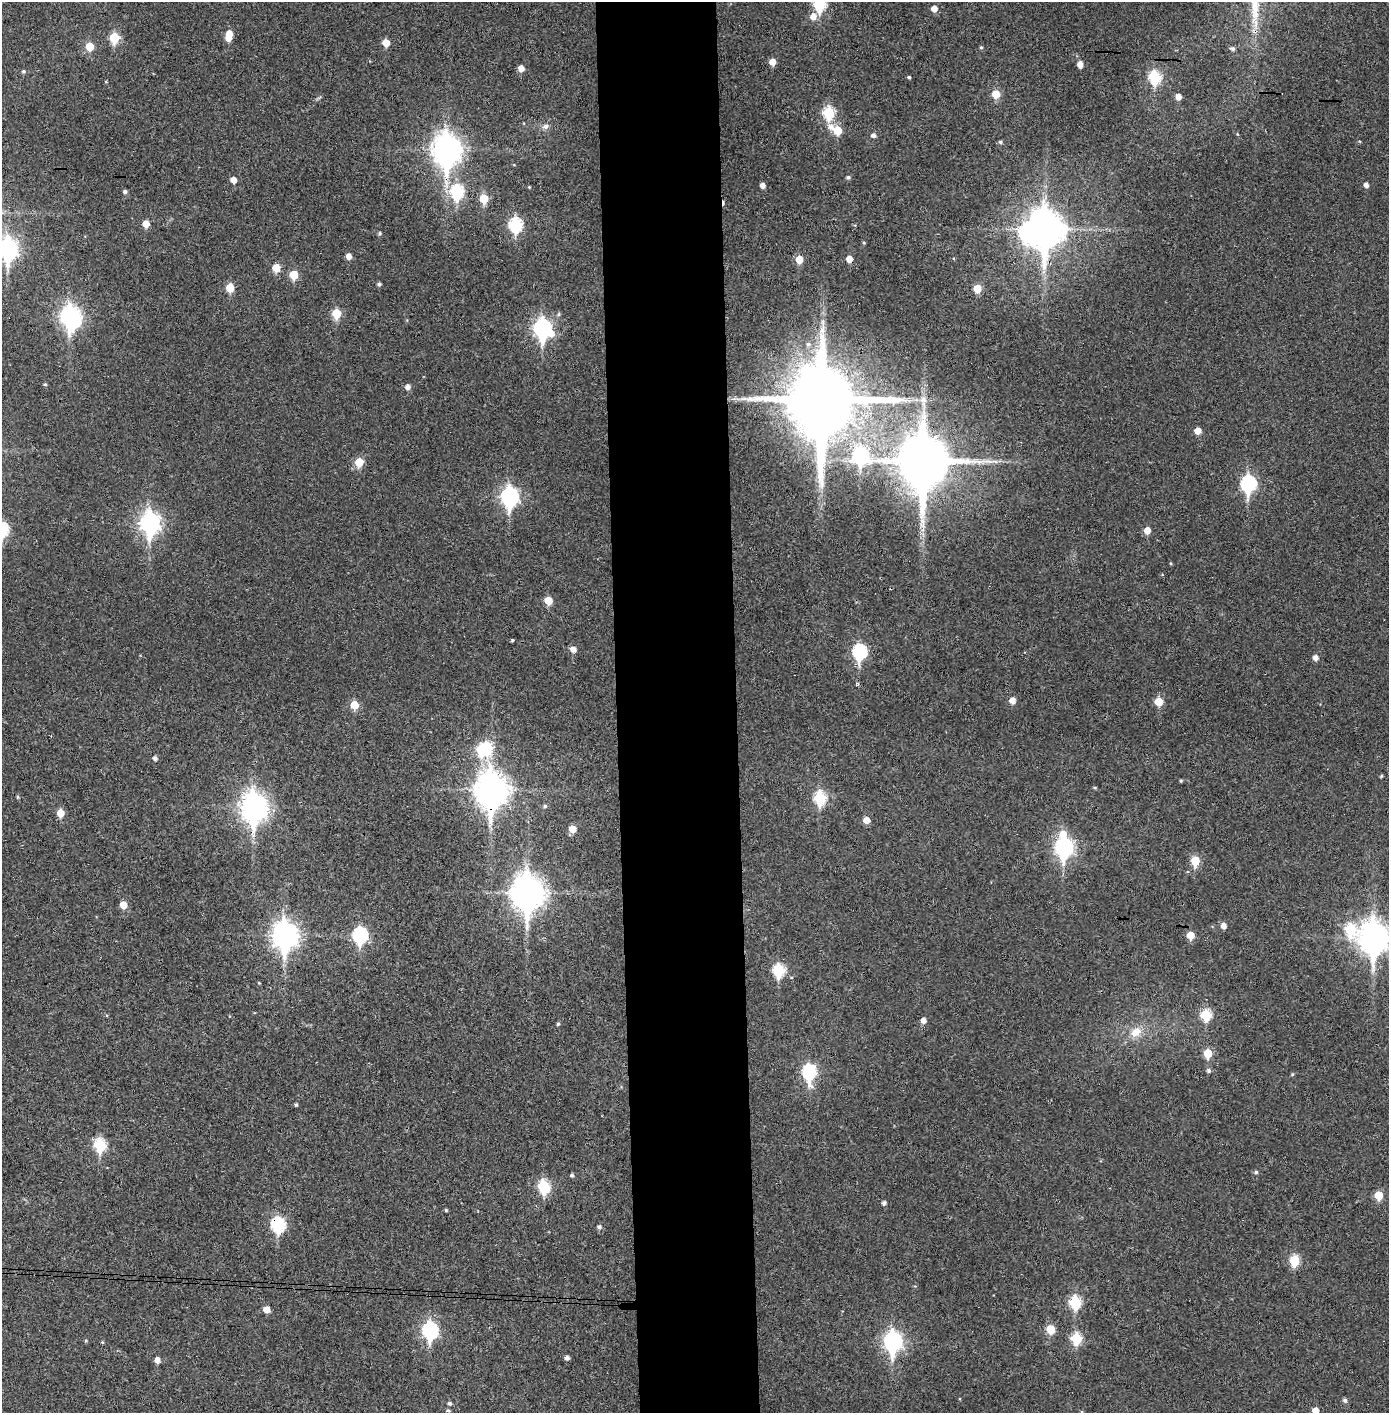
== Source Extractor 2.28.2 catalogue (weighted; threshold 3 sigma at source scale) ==
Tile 5 of 3 x 3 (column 2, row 2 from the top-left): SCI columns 1469-2855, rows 1415-2825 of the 4321 x 4242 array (HDU 1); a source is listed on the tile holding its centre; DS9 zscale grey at full resolution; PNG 1391 x 1415 px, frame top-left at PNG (2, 2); no overlay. Shown black and unused: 9% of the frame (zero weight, under 3 of 4 exposures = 6% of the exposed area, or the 3 px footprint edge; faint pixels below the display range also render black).
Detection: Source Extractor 2.28.2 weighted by HDU 2 'WHT'; one run over the whole footprint, this tile lists its part. Background 0.036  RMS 0.005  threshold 0.0227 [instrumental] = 3 sigma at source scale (4.5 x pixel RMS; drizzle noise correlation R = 1.50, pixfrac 1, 0.05/0.05 arcsec/px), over >= 5 px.
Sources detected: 136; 3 inside a brighter object's white glare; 1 cosmic-ray / hot-pixel residue — not listed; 1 inside a brighter listed object's ellipse — not listed separately; the other 131 listed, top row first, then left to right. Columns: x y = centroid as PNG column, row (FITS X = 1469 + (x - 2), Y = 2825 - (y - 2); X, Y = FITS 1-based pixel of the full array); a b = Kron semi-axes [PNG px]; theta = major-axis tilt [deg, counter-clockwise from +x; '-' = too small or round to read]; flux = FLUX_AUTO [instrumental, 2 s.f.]
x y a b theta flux
820 4 7 6 - 40
934 9 6 5 - 3.5
813 16 7 7 - 4.1
229 34 6 6 - 5.2
114 38 6 6 - 20
386 43 6 6 - 6.6
89 46 6 6 - 9.5
981 47 4 4 - 0.61
1233 49 5 4 - 1.3
772 62 6 5 - 4.8
1080 64 6 5 - 3.6
521 68 6 6 - 3.5
23 71 5 5 - 0.86
909 77 3 3 - 1.4
1155 77 7 6 - 37
996 94 6 6 - 9.5
1179 97 5 5 - 3.3
829 113 7 6 - 36
545 126 9 7 28 1.9
831 127 9 8 - 3.3
838 130 6 6 - 13
874 135 5 5 - 1.8
1000 142 6 4 -2 0.93
447 150 13 10 -88 590
848 177 5 4 - 1
233 180 5 5 - 3.8
762 185 5 4 - 2.5
1366 185 5 4 - 2.1
529 187 3 3 - 0.42
125 191 5 4 - 1.1
457 192 8 6 -89 55
484 199 6 5 - 15
146 224 5 5 - 5.9
516 225 7 7 - 57
1045 229 15 11 -88 1000
380 233 4 4 - 0.81
864 243 5 3 - 0.54
8 249 10 8 -87 190
349 256 6 5 - 3.2
799 259 6 5 - 9.2
849 259 5 5 - 5.3
276 268 6 6 - 8.5
294 275 6 5 - 12
379 284 4 4 - 1.1
230 288 6 5 - 10
977 288 6 5 - 9.3
337 314 6 6 - 14
559 314 6 4 72 0.74
70 316 11 8 -84 200
543 329 10 8 -76 150
808 344 7 6 - 1.6
45 384 4 4 - 0.67
408 387 6 6 - 2.4
822 400 23 19 -89 6000
923 400 15 9 -84 4.3
1198 431 5 5 - 4.7
861 456 11 9 -32 86
923 461 18 14 -88 3100
995 461 9 4 -13 1.5
359 462 6 6 - 11
1248 483 9 7 89 81
510 497 9 7 -90 150
150 523 10 8 -88 240
1147 530 6 5 - 5
1171 563 4 3 - 0.46
548 600 6 5 - 9.2
512 640 4 3 - 0.67
573 649 6 5 - 3
859 652 8 7 - 70
1315 658 6 5 - 2.6
857 683 5 4 - 0.73
1012 700 5 5 - 4.1
1159 702 6 6 - 10
354 705 6 6 - 11
482 750 8 6 -75 26
155 758 5 4 - 1.5
1381 776 4 3 - 0.56
1181 781 4 4 - 0.55
1095 788 5 3 - 0.53
491 790 13 11 -84 850
18 797 5 4 - 0.6
820 798 7 6 - 39
545 806 5 5 - 0.94
254 808 12 9 -88 490
60 813 6 6 - 7.1
866 820 5 5 - 5.2
572 829 6 5 - 7.1
1064 847 11 7 -88 160
1195 861 6 5 - 15
528 893 13 10 -88 880
123 905 5 5 - 7.5
1223 926 5 5 - 3.2
1351 929 10 7 -66 30
285 935 11 9 -88 440
360 935 8 7 - 74
1190 935 6 5 - 7.8
1374 938 12 10 -88 680
779 970 7 6 - 38
259 983 4 3 - 0.44
1206 1015 6 6 - 26
923 1020 5 5 - 3
558 1024 5 4 - 0.63
1136 1032 16 11 37 6.8
1208 1053 6 6 - 13
1209 1071 6 6 - 1.2
809 1072 9 7 -90 60
1292 1074 5 4 - 0.53
296 1105 5 4 - 0.67
100 1145 7 6 - 37
1256 1172 5 5 - 0.81
572 1175 5 4 - 0.9
544 1187 8 6 -71 38
1379 1195 6 5 - 11
884 1203 5 4 - 1.7
446 1210 5 4 - 0.57
278 1224 8 7 - 65
599 1227 5 5 - 1.2
1295 1260 6 6 - 23
1075 1302 7 6 - 36
267 1310 5 5 - 5
1050 1329 6 6 - 13
430 1331 9 7 -84 98
1076 1338 7 6 - 28
102 1342 4 3 - 0.5
893 1342 10 8 -88 160
567 1358 5 4 - 1.9
157 1360 5 5 - 3.3
1345 1400 5 5 - 1.3
450 1403 5 5 - 1.1
448 1410 5 4 - 0.72
1315 1411 6 5 - 4.6
Overlapping masked pixels (flux is a lower limit): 6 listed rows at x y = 447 150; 1045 229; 822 400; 491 790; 254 808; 278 1224
Isophote crosses this tile's border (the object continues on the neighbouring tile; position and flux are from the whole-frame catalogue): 4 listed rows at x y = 820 4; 8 249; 1374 938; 1315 1411